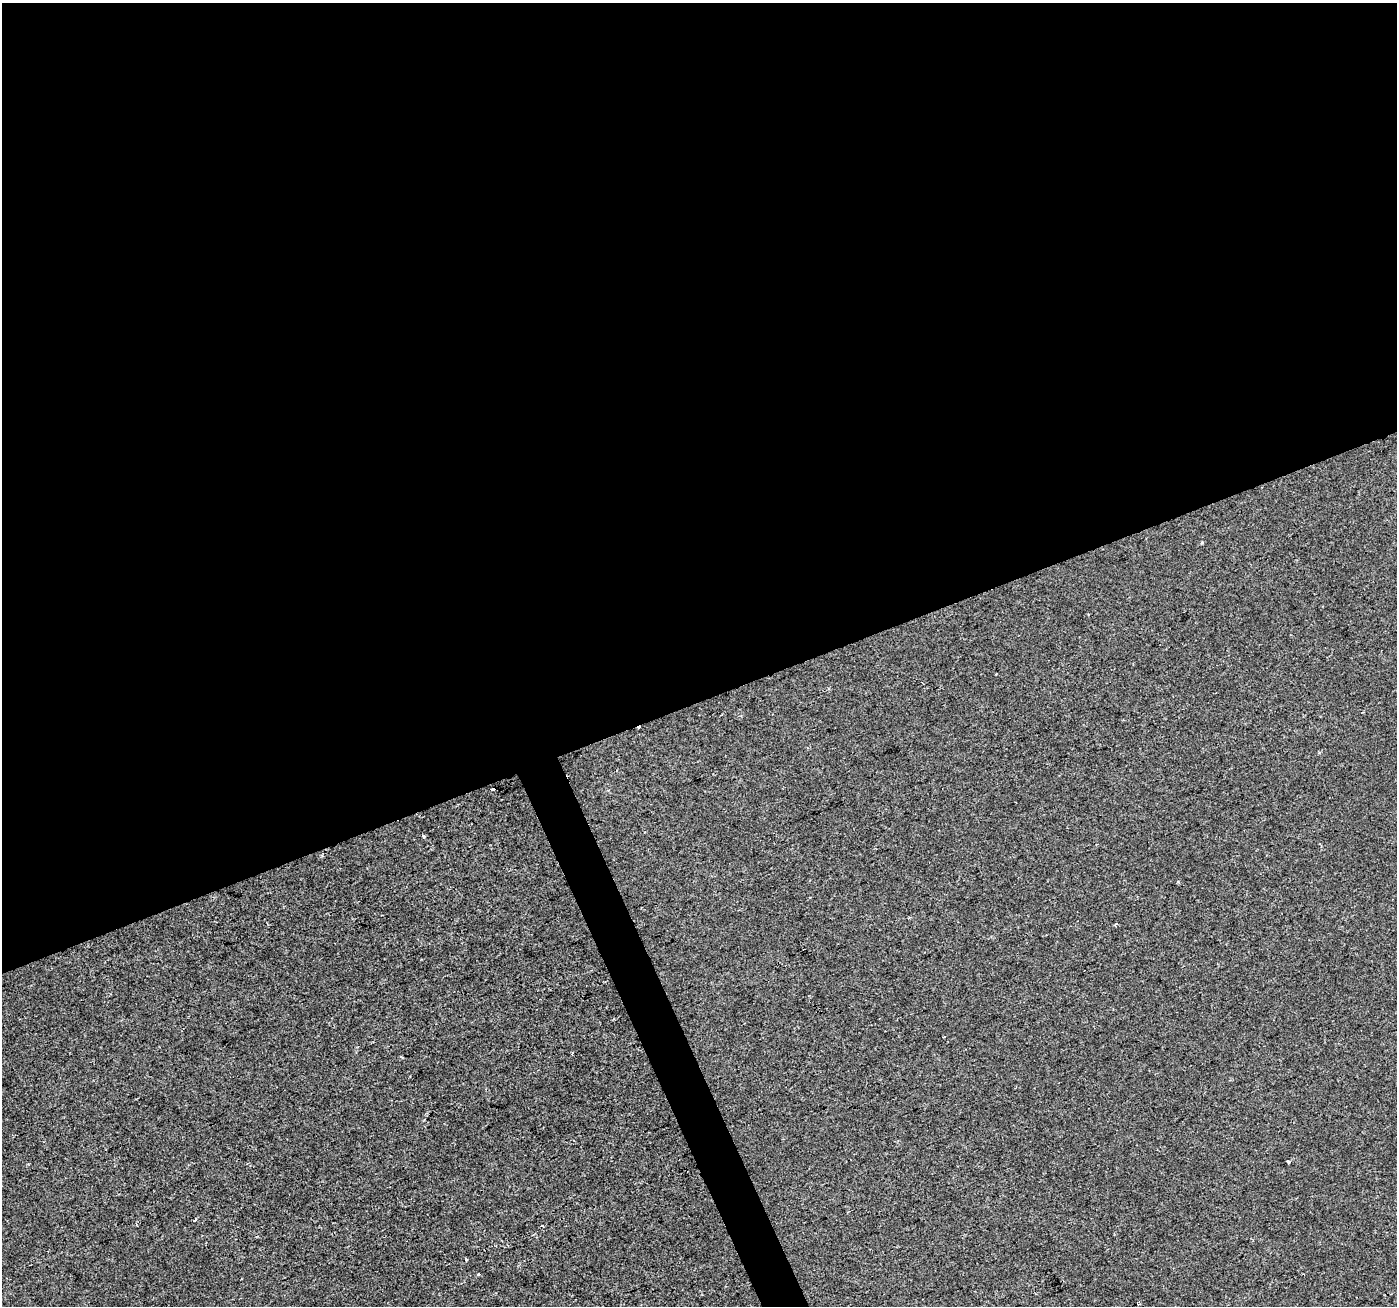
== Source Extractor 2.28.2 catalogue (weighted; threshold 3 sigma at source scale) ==
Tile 2 of 4 x 4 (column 2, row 1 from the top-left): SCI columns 1398-2792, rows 4050-5353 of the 5583 x 5434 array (HDU 1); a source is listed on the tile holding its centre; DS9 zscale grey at full resolution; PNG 1399 x 1308 px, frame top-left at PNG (2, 3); no overlay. Shown black and unused: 55% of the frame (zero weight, under 2 of 3 exposures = <1% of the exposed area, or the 3 px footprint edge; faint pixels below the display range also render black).
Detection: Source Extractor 2.28.2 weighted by HDU 2 'WHT'; one run over the whole footprint, this tile lists its part. Background -2.91e-04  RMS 0.0028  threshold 0.0126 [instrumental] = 3 sigma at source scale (4.5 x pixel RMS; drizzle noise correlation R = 1.50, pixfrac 1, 0.0396/0.0396 arcsec/px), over >= 5 px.
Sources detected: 12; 4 cosmic-ray / hot-pixel residue — not listed; the other 8 listed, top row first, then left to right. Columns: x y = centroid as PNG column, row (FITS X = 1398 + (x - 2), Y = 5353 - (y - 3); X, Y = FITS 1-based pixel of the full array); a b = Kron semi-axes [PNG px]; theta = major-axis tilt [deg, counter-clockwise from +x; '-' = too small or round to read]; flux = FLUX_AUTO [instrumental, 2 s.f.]
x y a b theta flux
493 788 3 3 - 11
423 836 3 3 - 1.6
1115 924 4 3 - 0.38
944 1037 2 2 - 0.21
1288 1162 4 3 - 0.39
195 1220 4 3 - 0.41
466 1259 4 3 - 0.51
478 1274 3 3 - 0.35